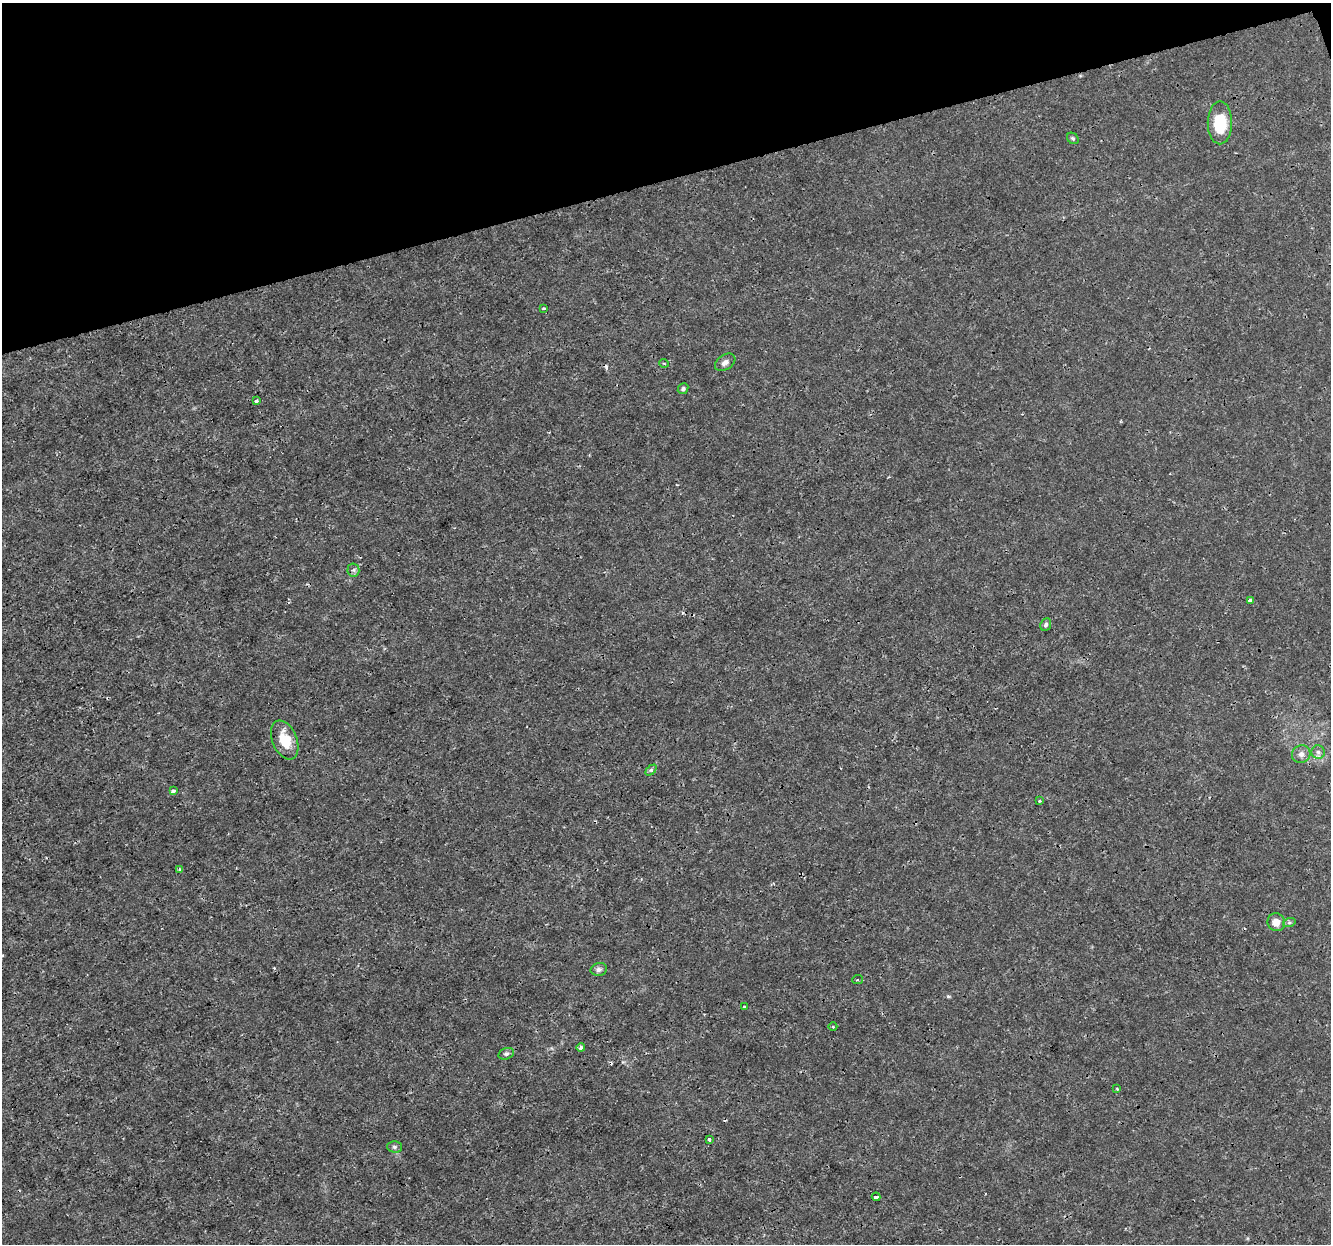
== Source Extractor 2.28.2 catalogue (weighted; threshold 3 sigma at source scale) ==
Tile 3 of 4 x 4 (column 3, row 1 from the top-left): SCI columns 2660-3988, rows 3784-5025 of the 5320 x 5137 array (HDU 1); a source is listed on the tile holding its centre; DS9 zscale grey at full resolution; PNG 1333 x 1246 px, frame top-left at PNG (2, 3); each listed source drawn as its Kron ellipse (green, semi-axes under 4 px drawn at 4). Shown black and unused: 14% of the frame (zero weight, under 3 of 4 exposures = <1% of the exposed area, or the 3 px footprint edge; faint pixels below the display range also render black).
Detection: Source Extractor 2.28.2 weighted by HDU 2 'WHT'; one run over the whole footprint, this tile lists its part. Background 0.00347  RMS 8.4e-04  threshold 0.00379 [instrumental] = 3 sigma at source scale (4.5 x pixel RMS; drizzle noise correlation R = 1.50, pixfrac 1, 0.0396/0.0396 arcsec/px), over >= 5 px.
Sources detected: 32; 3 cosmic-ray / hot-pixel residue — neither listed nor drawn; the other 29 listed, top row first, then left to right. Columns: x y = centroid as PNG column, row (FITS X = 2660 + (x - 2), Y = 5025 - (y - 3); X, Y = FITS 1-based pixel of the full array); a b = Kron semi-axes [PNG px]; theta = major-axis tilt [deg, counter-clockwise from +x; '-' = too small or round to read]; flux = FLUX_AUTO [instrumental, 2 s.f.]
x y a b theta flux
1220 123 21 12 90 3
1073 138 6 5 - 0.13
543 308 3 2 - 0.13
725 362 11 7 33 0.37
664 363 5 3 - 0.075
683 389 5 5 - 0.18
256 401 3 3 - 0.31
353 570 6 6 - 0.18
1251 600 4 3 - 0.42
1046 624 6 5 - 0.22
285 740 20 12 -68 2
1318 752 7 6 - 0.28
1301 754 9 8 - 0.39
651 770 6 4 43 0.13
173 791 4 3 - 0.3
1039 801 3 3 - 0.12
180 869 3 3 - 0.11
1276 922 9 8 - 0.75
1289 923 6 4 18 0.14
599 969 8 6 12 0.28
858 980 5 3 - 0.13
744 1007 4 3 - 0.1
833 1027 4 3 - 0.07
581 1048 4 3 - 0.25
506 1054 8 5 15 0.19
1117 1088 3 3 - 0.077
709 1139 3 3 - 0.2
394 1147 7 5 -1 0.19
876 1197 4 3 - 0.22